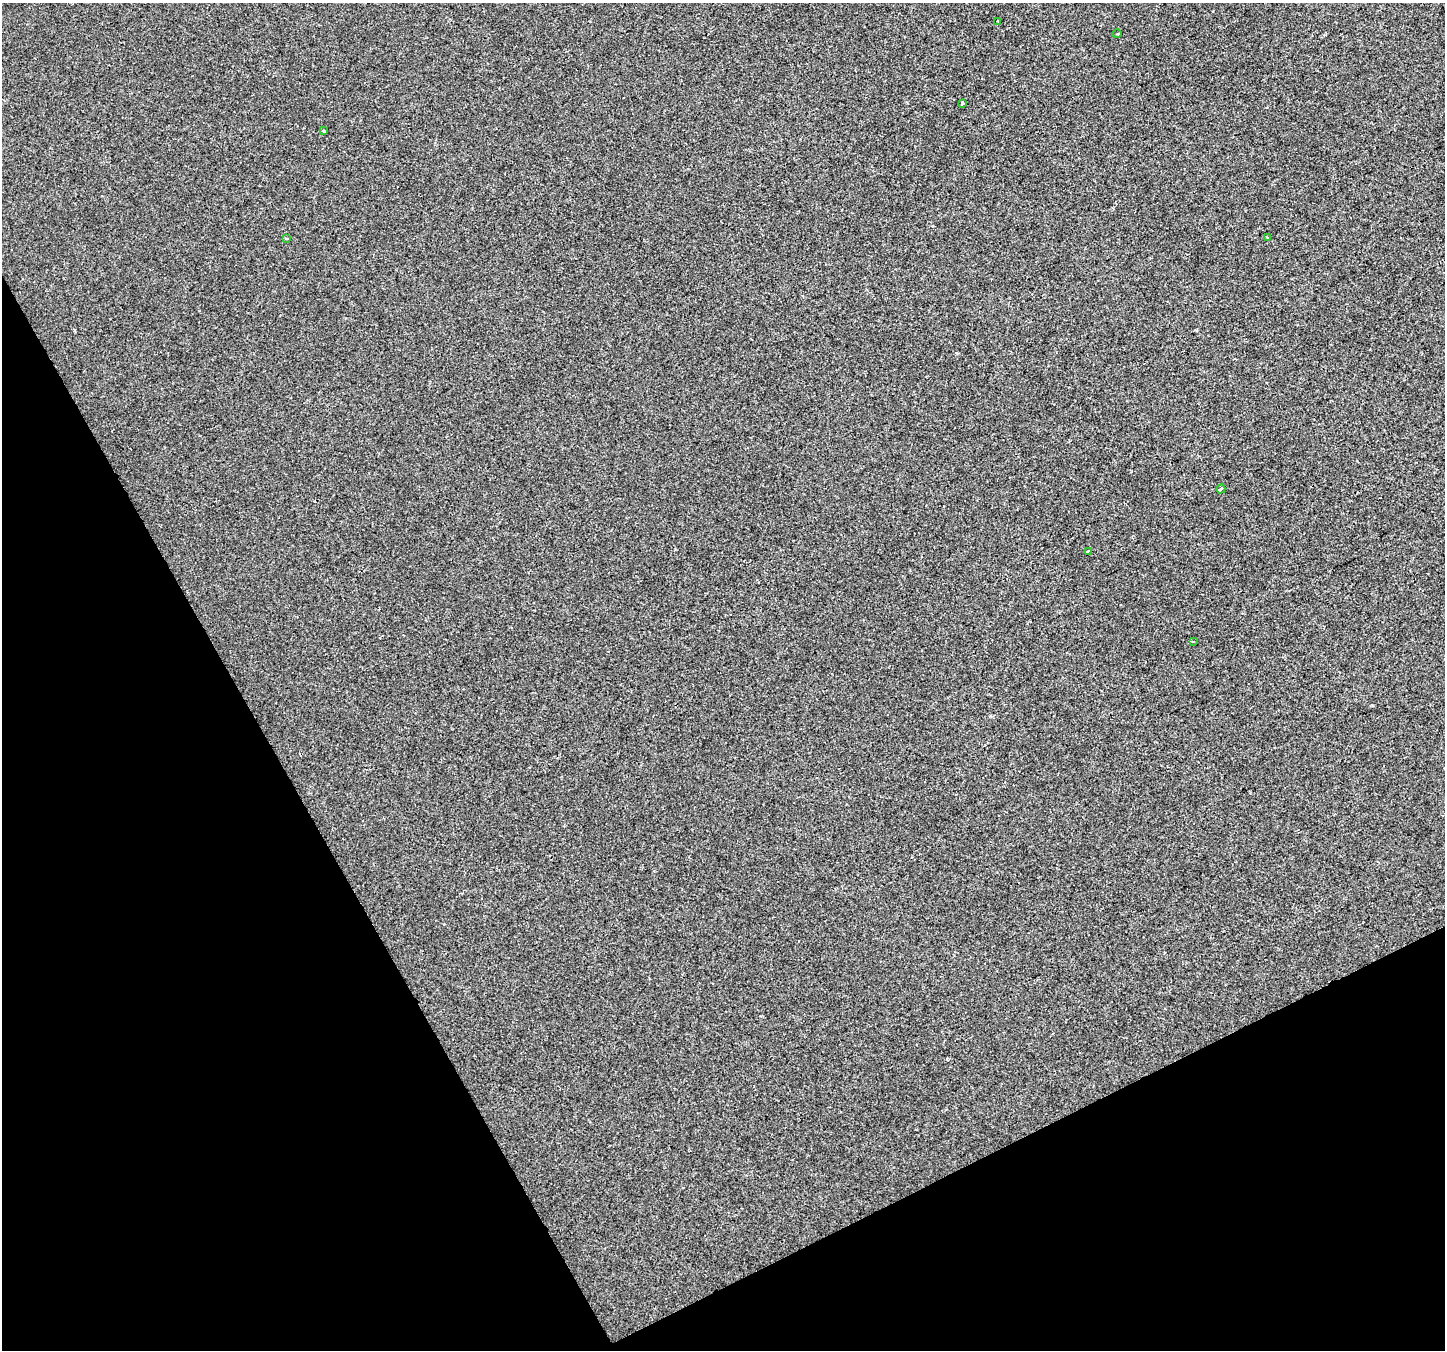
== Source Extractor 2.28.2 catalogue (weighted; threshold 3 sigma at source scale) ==
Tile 14 of 4 x 4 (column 2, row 4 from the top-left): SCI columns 1443-2885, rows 102-1449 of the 5772 x 5655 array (HDU 1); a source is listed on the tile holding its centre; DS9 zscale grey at full resolution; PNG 1447 x 1352 px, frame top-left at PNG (2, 3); each listed source drawn as its Kron ellipse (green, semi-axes under 4 px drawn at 4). Shown black and unused: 26% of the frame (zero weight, under 2 of 3 exposures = <1% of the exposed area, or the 3 px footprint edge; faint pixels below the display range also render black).
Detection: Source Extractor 2.28.2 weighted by HDU 2 'WHT'; one run over the whole footprint, this tile lists its part. Background 2.47e-04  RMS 0.0042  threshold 0.019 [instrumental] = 3 sigma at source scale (4.5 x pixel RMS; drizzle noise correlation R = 1.50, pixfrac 1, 0.0396/0.0396 arcsec/px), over >= 5 px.
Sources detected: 10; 1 cosmic-ray / hot-pixel residue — neither listed nor drawn; the other 9 listed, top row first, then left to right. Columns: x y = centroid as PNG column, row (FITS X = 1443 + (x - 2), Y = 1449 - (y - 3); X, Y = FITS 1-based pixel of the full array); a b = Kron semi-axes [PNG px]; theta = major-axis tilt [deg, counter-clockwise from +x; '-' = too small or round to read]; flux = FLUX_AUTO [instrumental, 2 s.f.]
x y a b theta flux
998 21 3 2 - 0.5
1117 34 4 3 - 0.34
962 103 4 3 - 1
324 131 3 3 - 0.57
1267 237 3 2 - 0.43
286 238 3 3 - 1.6
1221 489 5 3 - 1.3
1088 551 3 2 - 0.67
1194 641 3 2 - 0.69